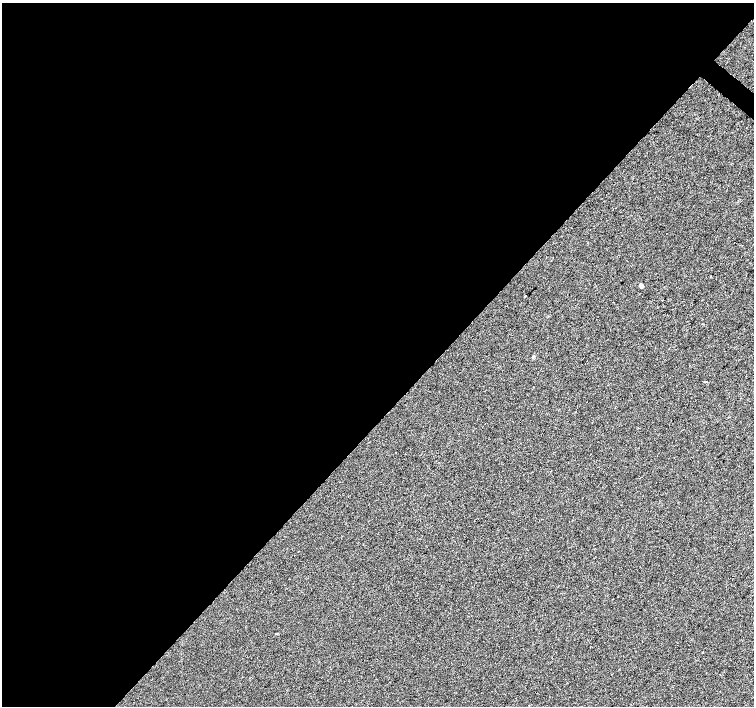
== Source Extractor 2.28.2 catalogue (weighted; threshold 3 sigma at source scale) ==
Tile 5 of 4 x 4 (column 1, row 2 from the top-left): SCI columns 6-1508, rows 3048-4454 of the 6016 x 6029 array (HDU 1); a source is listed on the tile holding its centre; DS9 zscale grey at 2 x 2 block average (1 PNG px = mean of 2 x 2 image px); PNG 756 x 708 px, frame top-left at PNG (2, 3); no overlay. Shown black and unused: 59% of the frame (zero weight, under 2 of 3 exposures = <1% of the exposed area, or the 3 px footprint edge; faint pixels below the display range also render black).
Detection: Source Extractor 2.28.2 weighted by HDU 2 'WHT'; one run over the whole footprint, this tile lists its part. Background 0.0066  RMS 0.0079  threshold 0.0355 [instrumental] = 3 sigma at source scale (4.5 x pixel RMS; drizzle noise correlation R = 1.50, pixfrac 1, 0.0396/0.0396 arcsec/px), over >= 5 px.
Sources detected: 3; all 3 listed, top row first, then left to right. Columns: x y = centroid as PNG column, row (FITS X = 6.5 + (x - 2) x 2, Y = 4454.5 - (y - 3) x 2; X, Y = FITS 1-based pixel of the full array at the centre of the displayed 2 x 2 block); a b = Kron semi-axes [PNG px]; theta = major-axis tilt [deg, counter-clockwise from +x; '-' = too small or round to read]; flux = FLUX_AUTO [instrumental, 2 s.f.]
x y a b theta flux
641 286 3 3 - 11
525 296 2 2 - 5.9
533 357 4 2 - 1.7